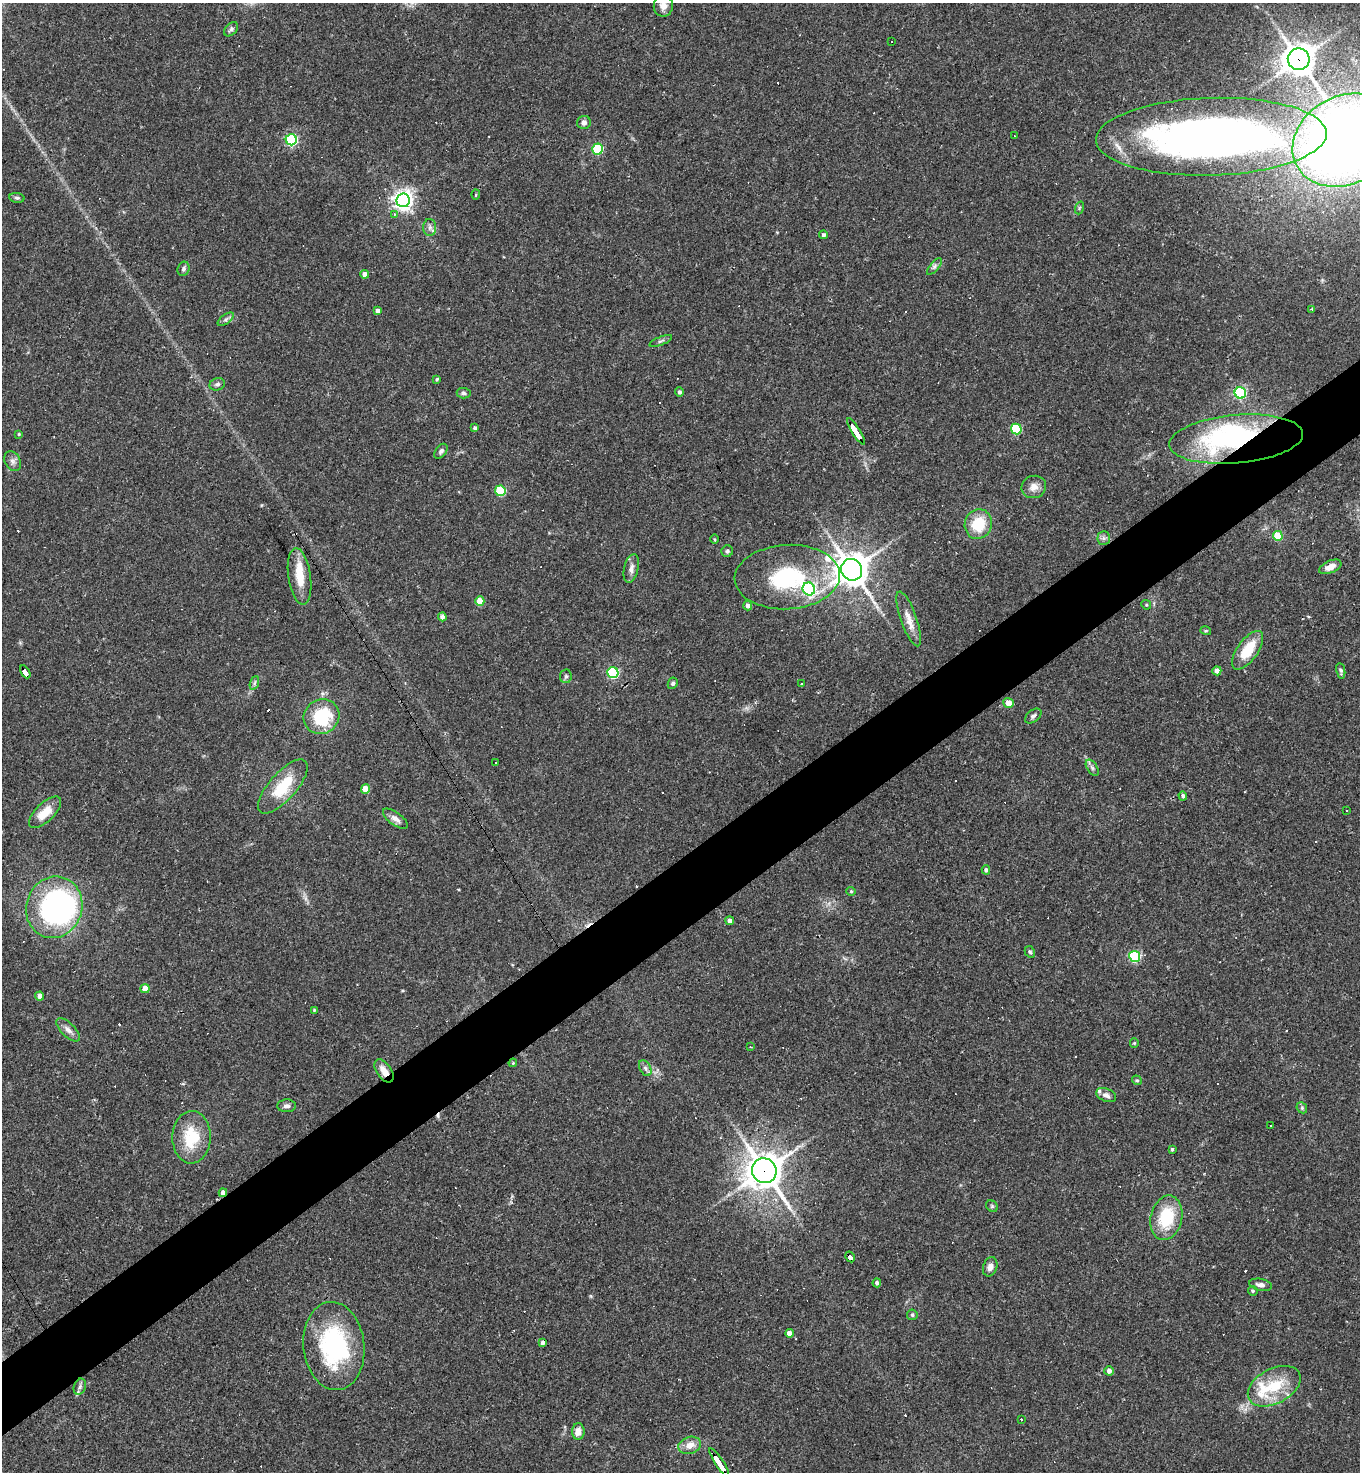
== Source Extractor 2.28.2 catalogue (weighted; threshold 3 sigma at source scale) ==
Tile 7 of 4 x 4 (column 3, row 2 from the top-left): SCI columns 3007-4364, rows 2941-4410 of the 5875 x 5880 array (HDU 1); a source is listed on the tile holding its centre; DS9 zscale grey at full resolution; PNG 1362 x 1474 px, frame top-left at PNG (2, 3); each listed source drawn as its Kron ellipse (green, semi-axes under 4 px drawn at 4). Shown black and unused: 5% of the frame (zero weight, under 2 of 3 exposures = <1% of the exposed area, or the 3 px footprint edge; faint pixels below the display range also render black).
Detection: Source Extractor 2.28.2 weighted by HDU 2 'WHT'; one run over the whole footprint, this tile lists its part. Background 0.0409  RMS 0.0046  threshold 0.0207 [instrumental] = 3 sigma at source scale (4.5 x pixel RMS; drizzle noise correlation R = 1.50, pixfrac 1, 0.05/0.05 arcsec/px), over >= 5 px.
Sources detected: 165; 3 inside a brighter object's white glare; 41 cosmic-ray / hot-pixel residue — neither listed nor drawn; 4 inside a brighter listed object's ellipse — not listed separately; the other 117 listed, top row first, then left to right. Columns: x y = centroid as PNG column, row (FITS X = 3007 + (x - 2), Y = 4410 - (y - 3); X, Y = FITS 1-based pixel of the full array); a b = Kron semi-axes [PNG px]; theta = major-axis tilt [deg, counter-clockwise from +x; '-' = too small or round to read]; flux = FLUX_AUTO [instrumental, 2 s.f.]
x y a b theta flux
663 6 11 9 82 3
231 29 8 5 44 1.2
891 42 3 3 - 3.4
1299 59 11 10 - 550
584 122 7 6 - 1.9
1014 136 3 2 - 0.3
1211 137 115 39 2 300
291 140 5 5 - 57
1345 140 54 44 30 590
598 149 5 5 - 30
476 194 5 3 - 0.55
17 198 7 5 -9 0.97
403 200 7 6 - 260
1079 208 6 4 71 0.65
394 214 4 3 - 1.2
430 227 8 6 90 1.6
824 235 4 4 - 1
934 267 10 4 50 1.2
184 269 7 6 - 1.2
365 274 4 4 - 3.5
1312 309 3 3 - 0.95
378 311 4 4 - 2.3
226 319 9 4 36 1.2
661 341 12 3 23 1
437 379 3 3 - 0.68
217 384 8 6 17 1.2
679 392 4 4 - 1
464 393 7 5 -5 1
1240 393 6 5 - 48
475 428 4 3 - 1.2
1016 429 5 5 - 31
856 431 15 3 -57 80
19 434 4 3 - 0.46
1236 439 67 24 5 94
441 451 8 5 53 1.1
13 461 10 7 -60 1.9
1034 487 12 11 - 3.6
500 491 5 5 - 25
978 524 15 13 71 15
1278 536 5 4 - 13
1104 538 7 6 - 1.3
714 539 5 3 - 0.45
727 551 6 5 - 0.85
1330 567 12 6 24 3.9
631 568 15 7 78 2.4
852 570 11 10 - 880
300 576 29 11 -81 10
787 577 53 32 3 47
809 589 6 6 - 67
480 601 4 4 - 8.6
1146 605 5 4 - 0.57
748 606 4 4 - 1.8
442 617 4 4 - 2.1
909 619 29 8 -70 5.3
1206 631 5 3 - 0.49
1248 650 22 10 54 14
1217 671 4 4 - 2.3
1341 671 8 4 -82 1.2
25 672 7 4 -60 31
613 673 5 5 - 50
566 676 7 6 - 0.91
254 683 7 4 70 0.92
673 683 6 5 - 0.9
801 683 3 3 - 0.87
1008 703 5 5 - 4.1
1033 716 9 6 39 1.3
322 717 18 17 - 24
496 763 3 3 - 0.78
1092 768 9 5 -57 1.3
283 786 34 13 49 18
366 789 5 4 - 11
1183 796 4 4 - 0.94
1347 810 2 2 - 0.37
45 812 20 9 44 8.5
395 819 15 6 -36 2.5
986 870 4 4 - 1.3
851 891 4 4 - 0.49
54 907 31 28 71 120
730 921 4 4 - 1.9
1030 952 6 5 - 0.76
1135 956 5 5 - 39
145 988 4 4 - 7
40 996 4 4 - 2.1
314 1010 4 3 - 0.39
68 1030 15 7 -44 2.5
1134 1043 4 4 - 0.47
750 1047 3 2 - 0.35
513 1063 4 3 - 0.44
645 1068 8 5 -61 1.4
384 1071 13 7 -54 4
1137 1080 5 4 - 0.62
1106 1095 10 6 -23 2
286 1106 9 6 1 1.8
1302 1108 6 4 -48 0.76
1271 1125 3 3 - 0.66
191 1137 26 19 89 19
1172 1149 3 3 - 0.88
764 1171 13 12 - 870
223 1193 4 4 - 2.5
992 1206 6 5 - 0.77
1166 1218 22 15 78 21
850 1257 6 3 -60 24
990 1267 10 7 72 2.4
877 1283 4 4 - 1.2
1261 1285 11 6 -10 2
1253 1291 5 4 - 0.74
912 1315 5 5 - 0.7
790 1333 4 4 - 3.3
542 1343 4 3 - 1.5
334 1346 44 30 -84 59
1109 1371 4 4 - 2
1274 1386 28 17 28 17
80 1387 8 6 69 1.4
1021 1420 3 3 - 1.5
578 1431 8 6 87 3.6
690 1445 11 8 18 4.6
719 1463 17 3 -57 130
Overlapping masked pixels (flux is a lower limit): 10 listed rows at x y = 1299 59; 856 431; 1236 439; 25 672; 384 1071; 764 1171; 223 1193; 850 1257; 334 1346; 719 1463
Isophote crosses this tile's border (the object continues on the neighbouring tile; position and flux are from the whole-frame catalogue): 2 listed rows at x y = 663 6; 1345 140